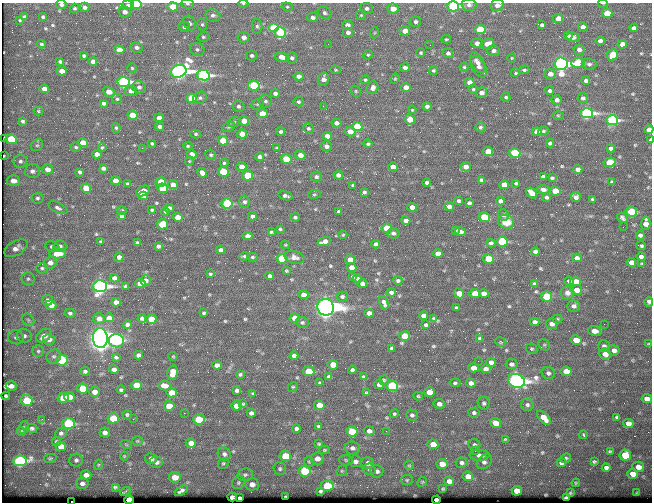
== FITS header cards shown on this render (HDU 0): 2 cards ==
NAXIS1  =                  650 / Width of table row in bytes
NAXIS2  =                  500 / Number of rows in table

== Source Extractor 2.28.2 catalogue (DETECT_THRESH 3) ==
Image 650 x 500 px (HDU 0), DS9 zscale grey, 1 PNG px = 1 image px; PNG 654 x 504 px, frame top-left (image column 1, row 500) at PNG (2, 3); each listed source drawn as its Kron ellipse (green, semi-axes under 4 px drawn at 4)
Background 366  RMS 1.3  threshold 4.02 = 3 sigma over >= 5 px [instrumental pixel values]
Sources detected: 570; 1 with non-positive FLUX_AUTO (blend fragments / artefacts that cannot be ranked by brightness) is neither listed nor drawn; of the other 569, the 500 brightest by FLUX_AUTO listed and drawn (69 fainter detections omitted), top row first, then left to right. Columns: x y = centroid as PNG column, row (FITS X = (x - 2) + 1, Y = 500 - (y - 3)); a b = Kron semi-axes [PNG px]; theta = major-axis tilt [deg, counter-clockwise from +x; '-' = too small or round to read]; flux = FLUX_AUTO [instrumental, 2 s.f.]
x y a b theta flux
603 3 5 2 - 110
61 4 5 4 - 220
136 4 5 4 - 4000
187 4 6 4 -3 170
243 4 5 3 - 110
128 5 6 4 -6 210
469 5 7 6 - 330
497 5 7 5 15 460
453 6 6 5 - 13000
85 7 5 4 - 300
173 7 5 4 - 2100
287 7 5 4 - 110
75 8 5 4 - 140
367 8 6 5 - 260
393 9 6 5 - 1000
124 12 6 5 - 500
325 13 7 6 - 270
607 13 5 4 - 2000
213 15 7 6 - 280
361 15 5 5 - 120
24 17 3 3 - 150
43 17 4 3 - 140
313 17 5 4 - 300
558 18 5 4 - 840
20 20 3 3 - 88
415 22 5 5 - 260
190 23 8 6 -59 250
202 24 6 5 - 150
347 25 5 5 - 460
542 25 4 4 - 220
257 26 7 5 -79 200
184 27 6 5 - 200
583 27 5 4 - 350
273 28 5 4 - 4800
634 28 4 4 - 310
480 30 5 4 - 4100
405 31 5 4 - 1000
348 32 5 5 - 320
280 33 5 5 - 5400
374 33 5 3 - 100
568 36 4 3 - 170
203 37 6 5 - 160
243 37 6 5 - 480
573 37 6 4 -14 370
446 39 5 4 - 120
600 41 4 4 - 310
477 43 6 5 - 480
41 44 4 3 - 110
328 44 3 2 - 89
487 44 6 5 - 910
622 44 5 4 - 740
430 45 2 2 - 120
137 47 6 5 - 290
197 49 7 6 - 270
119 50 5 4 - 1100
579 50 5 5 - 310
493 51 6 5 - 290
421 53 5 4 - 140
448 53 5 5 - 270
368 55 5 4 - 120
613 55 6 5 - 2800
84 56 3 3 - 130
252 56 5 5 - 200
282 57 7 5 -15 740
292 58 5 5 - 230
512 58 4 4 - 88
60 62 4 3 - 160
93 62 4 4 - 430
478 63 11 6 -62 450
578 63 6 5 - 4400
561 64 6 6 - 51000
589 64 7 5 -6 220
405 67 5 4 - 320
464 67 4 4 - 130
479 67 12 6 -58 490
132 68 4 4 - 120
335 70 5 4 - 110
433 70 4 4 - 140
524 70 5 3 - 150
62 71 5 4 - 850
179 71 8 6 21 56000
515 73 4 3 - 220
550 74 5 5 - 580
203 75 6 5 - 21000
298 76 5 4 - 430
323 79 7 5 77 470
395 79 5 4 - 100
365 80 5 4 - 130
586 81 4 3 - 220
124 82 6 5 - 19000
469 83 5 4 - 670
254 86 6 5 - 6000
139 87 7 6 - 290
406 87 5 4 - 790
373 88 6 5 - 440
44 89 4 4 - 660
473 89 4 4 - 120
131 91 6 5 - 540
356 91 6 5 - 140
550 91 4 3 - 190
109 92 6 4 -33 1000
275 93 5 4 - 340
482 93 6 5 - 510
506 97 4 4 - 140
200 98 7 5 29 230
583 98 5 5 - 270
117 99 5 5 - 130
192 99 5 4 - 3600
556 100 5 4 - 400
265 101 6 6 - 210
298 102 5 5 - 170
104 103 4 4 - 260
257 104 6 5 - 150
238 106 6 5 - 230
323 106 2 2 - 160
427 106 4 3 - 220
412 110 4 3 - 90
38 111 5 4 - 90
587 113 6 5 - 22000
262 114 5 4 - 1700
132 115 5 4 - 1900
558 115 6 3 -1 92
159 118 5 4 - 530
410 120 5 5 - 1900
612 120 6 5 - 13000
23 121 4 3 - 170
244 121 5 4 - 960
234 122 6 5 - 150
336 123 5 4 - 360
159 127 4 4 - 280
228 127 7 4 26 160
357 127 5 4 - 4000
480 127 5 5 - 170
116 128 5 4 - 130
308 128 5 5 - 160
649 129 4 4 - 370
543 131 5 3 - 150
281 132 4 4 - 190
350 132 5 5 - 790
537 132 5 4 - 620
196 134 5 4 - 140
242 134 5 4 - 1500
327 136 5 4 - 690
5 138 4 3 - 200
11 139 5 4 - 3400
650 140 4 2 - 320
223 141 5 4 - 2300
83 143 5 4 - 1400
152 143 3 3 - 110
550 143 4 4 - 260
368 144 4 4 - 170
37 145 6 5 - 170
188 146 4 4 - 120
326 146 6 5 - 350
76 147 5 4 - 130
102 147 4 3 - 110
142 148 2 2 - 670
277 148 4 3 - 120
611 148 4 4 - 300
488 151 5 4 - 1800
515 153 5 5 - 5100
97 154 5 4 - 510
192 154 5 4 - 560
211 155 5 5 - 150
300 155 5 5 - 570
4 156 3 2 - 86
260 157 4 4 - 330
286 159 5 4 - 2300
20 161 7 6 - 270
189 161 4 4 - 91
610 162 6 4 16 3500
224 163 4 4 - 140
241 167 5 4 - 750
393 167 5 4 - 640
466 167 5 4 - 520
103 168 4 4 - 250
47 169 5 5 - 620
578 169 4 4 - 420
32 171 7 7 - 360
80 172 4 4 - 190
223 172 5 4 - 3500
202 173 5 4 - 610
248 175 5 5 - 3200
338 175 5 4 - 380
543 176 4 4 - 210
316 177 5 5 - 220
552 178 4 3 - 140
481 180 4 3 - 180
13 181 6 5 - 820
116 181 5 4 - 860
161 182 5 4 - 2000
427 182 4 3 - 250
612 182 3 3 - 120
516 183 4 3 - 140
127 184 3 3 - 110
173 185 5 4 - 630
353 185 3 3 - 120
504 185 5 4 - 1100
86 188 5 4 - 1700
163 188 5 4 - 3700
543 190 6 4 -8 290
143 191 7 5 27 1300
555 191 5 4 - 1900
364 192 4 3 - 160
532 193 6 4 -39 1000
314 194 6 3 8 110
143 196 4 4 - 410
286 196 7 3 -17 250
546 197 4 3 - 190
576 197 5 4 - 330
37 198 6 5 - 200
592 199 3 3 - 120
458 201 4 3 - 170
500 201 4 4 - 340
245 202 6 5 - 230
227 203 5 5 - 6900
469 203 4 4 - 220
449 206 5 4 - 380
412 207 5 4 - 680
58 208 10 5 -26 250
169 208 5 4 - 400
152 210 4 3 - 100
122 211 4 4 - 130
165 211 4 3 - 99
339 211 4 3 - 170
631 212 5 5 - 5400
503 215 6 5 - 200
122 216 4 4 - 350
252 216 4 4 - 310
178 217 5 4 - 1300
295 217 5 4 - 190
484 217 6 4 -11 3000
622 218 6 3 -40 190
406 221 4 4 - 440
506 222 8 7 - 1200
162 224 5 5 - 2600
646 224 6 5 - 740
623 227 2 2 - 230
387 228 5 4 - 2800
280 229 3 3 - 120
456 230 3 3 - 110
271 232 4 3 - 120
460 232 5 4 - 450
393 233 6 5 - 210
343 235 4 3 - 95
640 235 4 4 - 250
247 236 5 4 - 610
324 241 7 4 16 450
502 241 5 5 - 7600
101 242 3 3 - 99
138 243 4 3 - 160
491 243 4 4 - 260
376 244 4 4 - 290
285 245 4 4 - 90
52 246 6 5 - 210
60 246 6 5 - 290
158 246 4 4 - 240
641 246 5 3 - 140
16 248 12 7 31 710
221 250 4 4 - 370
535 251 4 4 - 310
58 253 8 5 3 1900
438 253 5 4 - 660
244 256 5 3 - 160
119 257 5 4 - 420
252 257 5 4 - 120
294 257 10 6 -15 380
641 257 5 3 - 260
577 258 5 4 - 380
282 259 5 5 - 6100
488 259 5 5 - 2500
350 260 5 4 - 930
631 262 5 4 - 600
50 263 6 6 - 460
642 264 4 3 - 100
351 267 5 4 - 730
42 268 6 5 - 190
286 271 3 3 - 110
210 274 3 3 - 100
270 276 4 4 - 330
353 277 4 3 - 160
114 278 4 4 - 380
28 279 6 6 - 220
357 279 4 4 - 170
146 280 5 5 - 350
398 281 5 4 - 190
569 281 5 3 - 170
575 282 5 4 - 1400
140 284 5 4 - 1500
362 284 4 4 - 440
535 284 4 3 - 190
100 286 7 6 - 35000
125 286 4 3 - 130
577 290 5 5 - 810
391 292 4 3 - 290
459 293 5 4 - 970
567 293 7 6 - 330
475 294 5 4 - 1900
484 294 5 4 - 740
303 295 5 4 - 570
342 296 5 5 - 190
547 297 5 5 - 3700
47 300 5 5 - 530
116 302 5 4 - 470
649 302 5 4 - 270
384 303 7 4 -67 350
51 305 5 5 - 720
574 306 6 5 - 320
326 307 8 8 - 120000
456 308 3 3 - 180
70 313 5 4 - 190
204 313 3 3 - 120
369 313 5 4 - 530
423 316 4 4 - 390
99 318 5 5 - 450
109 318 5 4 - 630
142 318 4 4 - 200
295 318 5 4 - 1300
434 318 4 3 - 94
151 319 5 4 - 1300
558 319 5 4 - 100
28 320 7 5 -46 190
302 322 6 5 - 180
535 322 5 4 - 350
552 324 6 5 - 500
604 324 2 2 - 330
127 325 4 4 - 260
426 325 4 3 - 170
594 331 6 5 - 870
24 336 7 7 - 300
44 336 8 6 40 750
405 336 5 4 - 2900
16 337 8 7 - 340
100 338 10 7 -87 160000
479 338 3 3 - 120
49 339 6 5 - 590
576 340 5 5 - 1400
116 341 8 6 -12 7700
500 342 5 3 - 98
648 344 4 3 - 87
544 345 6 5 - 150
604 346 6 5 - 260
391 348 4 3 - 120
532 349 6 5 - 130
614 350 6 5 - 450
38 351 6 5 - 160
605 354 6 5 - 690
138 355 4 4 - 350
54 356 7 6 - 220
173 356 4 4 - 94
294 356 4 4 - 300
116 357 4 3 - 160
62 360 6 5 - 3500
478 361 2 2 - 160
491 362 5 4 - 540
511 364 6 5 - 280
217 365 5 4 - 390
333 365 5 5 - 1100
473 368 5 4 - 850
114 369 4 4 - 360
486 369 5 4 - 400
352 370 4 4 - 220
85 371 4 4 - 230
309 371 6 4 -7 2700
566 371 5 4 - 1400
172 372 7 5 81 1100
548 373 7 6 - 270
240 374 3 3 - 130
329 377 4 4 - 270
364 377 4 4 - 200
384 380 4 4 - 120
516 381 8 7 - 58000
320 383 3 3 - 110
455 383 5 4 - 150
471 383 5 4 - 390
136 385 5 5 - 1600
164 385 6 4 -10 830
379 385 4 4 - 330
11 386 5 4 - 510
392 386 6 5 - 8900
293 387 5 4 - 120
82 388 5 5 - 2000
121 390 4 4 - 150
237 390 4 4 - 200
94 392 5 5 - 610
429 392 5 5 - 1200
172 393 5 4 - 1600
366 393 3 3 - 120
253 394 4 3 - 110
6 396 4 3 - 160
418 396 5 4 - 110
70 397 5 5 - 710
63 398 6 5 - 2200
647 399 5 4 - 690
27 401 6 5 - 4200
484 403 6 6 - 220
243 404 4 2 - 90
439 404 5 5 - 440
319 405 5 4 - 1000
527 405 6 6 - 210
169 406 5 5 - 1700
237 406 5 4 - 1200
184 413 2 2 - 96
251 413 4 4 - 280
474 413 5 5 - 210
394 414 5 4 - 120
127 415 5 4 - 150
412 415 6 5 - 230
617 417 4 4 - 150
113 418 5 5 - 3000
544 418 8 5 -46 940
42 419 3 2 - 170
133 419 3 2 - 180
199 420 5 5 - 5300
496 423 5 4 - 1100
628 423 5 4 - 660
68 424 6 5 - 7600
318 426 3 3 - 120
24 427 6 5 - 130
32 428 5 4 - 180
296 429 4 4 - 260
21 431 4 4 - 120
352 431 6 5 - 2100
369 431 5 4 - 370
386 431 2 2 - 430
61 433 6 5 - 190
105 433 5 5 - 370
583 435 4 3 - 110
505 439 4 4 - 120
56 441 4 4 - 140
137 441 5 4 - 140
191 443 5 4 - 730
126 444 5 3 - 94
319 444 4 3 - 110
433 444 5 5 - 1300
474 445 6 5 - 190
61 446 5 4 - 940
352 448 7 6 - 350
324 450 5 4 - 110
475 451 2 2 - 280
610 451 4 3 - 130
224 454 7 6 - 240
479 455 10 5 -2 370
625 455 6 5 - 2700
124 456 4 4 - 92
285 456 5 5 - 2600
50 458 6 3 9 99
317 458 6 6 - 570
566 458 5 4 - 140
151 459 6 5 - 440
76 460 7 6 - 210
346 460 6 5 - 140
20 461 7 5 6 16000
355 461 6 6 - 330
156 462 7 6 - 350
309 462 5 5 - 130
484 462 8 6 43 300
594 462 4 3 - 130
223 463 6 5 - 130
368 463 6 6 - 520
461 463 6 5 - 250
561 463 5 4 - 280
442 464 5 5 - 990
98 465 5 3 - 90
409 465 5 4 - 110
638 467 6 5 - 790
606 468 4 4 - 280
280 469 6 6 - 190
369 469 6 6 - 180
305 471 6 5 - 5000
342 471 6 5 - 120
377 471 6 6 - 330
633 474 5 5 - 840
86 475 5 4 - 510
245 475 8 6 10 240
468 476 5 4 - 870
175 477 6 5 - 1200
407 480 6 5 - 140
449 481 5 4 - 530
422 482 5 4 - 89
82 483 6 5 - 310
238 483 7 6 - 180
576 483 4 4 - 95
252 484 7 6 - 630
327 486 6 5 - 4100
115 487 4 3 - 140
443 489 3 2 - 93
125 491 5 2 - 120
181 491 7 4 31 290
320 491 4 3 - 180
517 491 5 4 - 1200
570 493 3 3 - 92
637 493 3 2 - 86
285 496 3 2 - 96
232 497 4 4 - 500
239 498 4 3 - 230
566 498 4 3 - 170
129 500 5 4 - 3900
436 500 4 4 - 990
72 502 2 2 - 120
At the frame edge (FLAGS 8, measured only in part): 15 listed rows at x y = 603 3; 61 4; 136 4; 187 4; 243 4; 128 5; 469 5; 497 5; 453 6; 649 129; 650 140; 649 302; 129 500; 436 500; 72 502
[69 fainter detections neither listed nor drawn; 1 non-positive-flux detection neither listed nor drawn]